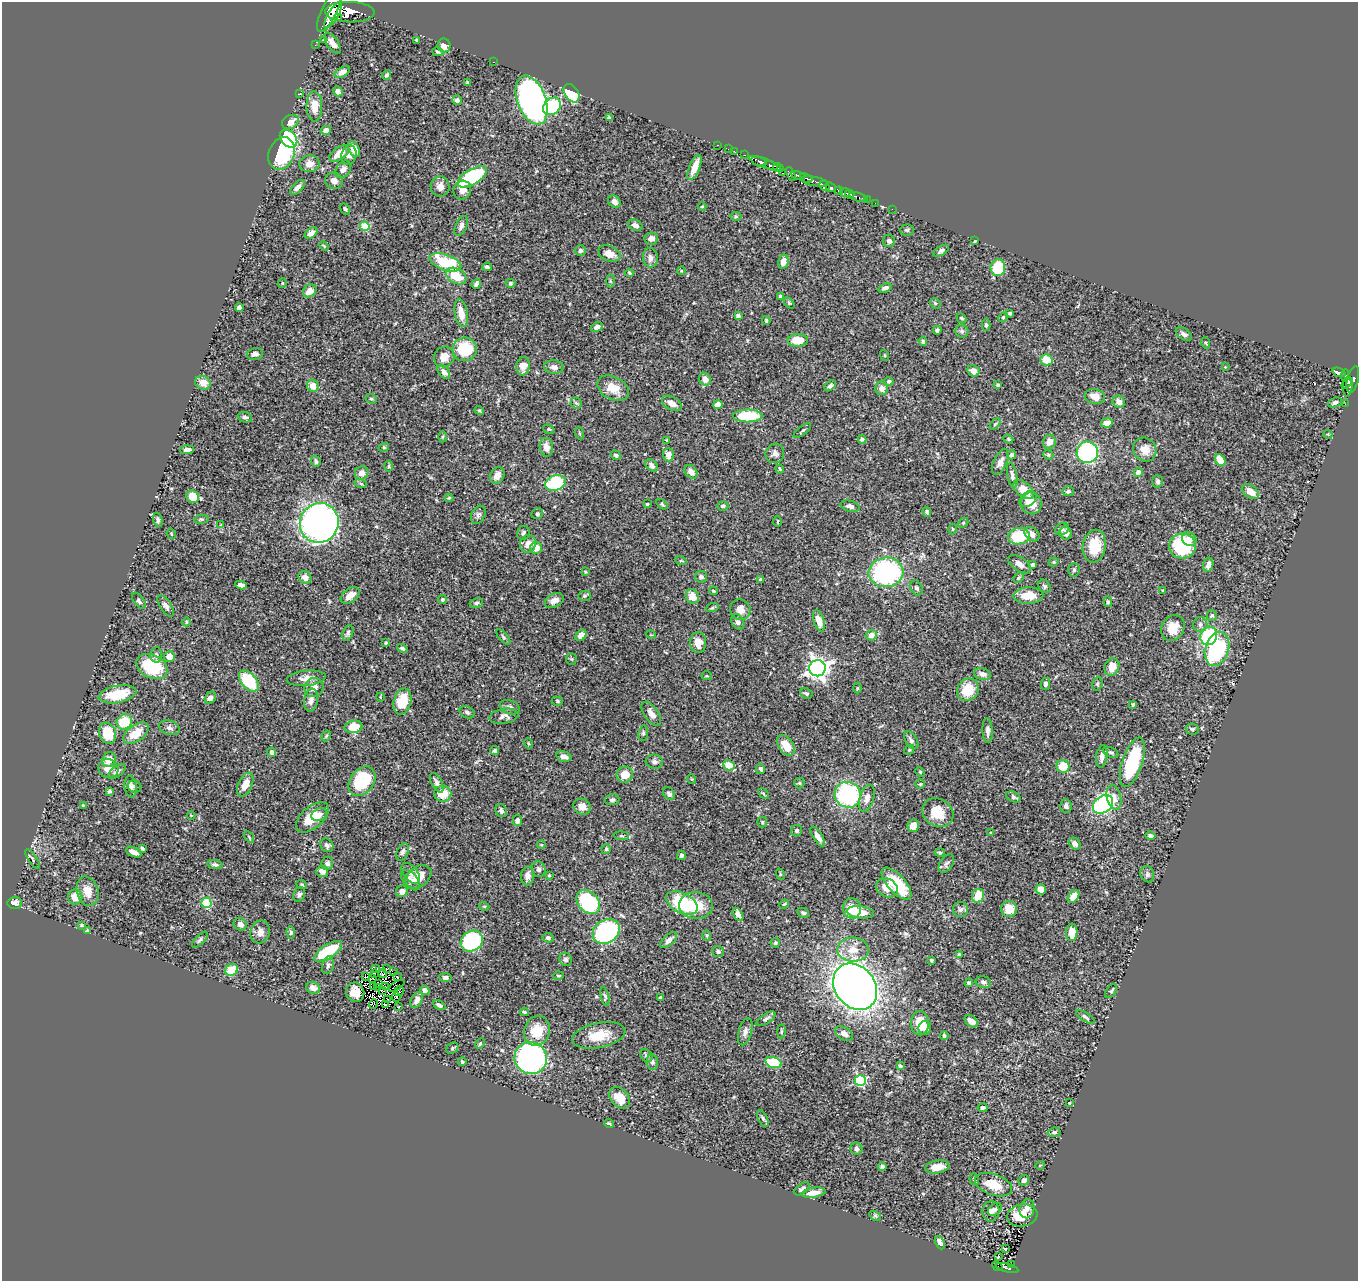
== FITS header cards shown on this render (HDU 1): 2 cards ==
NAXIS1  =                 1356
NAXIS2  =                 1279

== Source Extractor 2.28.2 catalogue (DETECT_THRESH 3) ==
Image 1356 x 1279 px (HDU 1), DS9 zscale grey, 1 PNG px = 1 image px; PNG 1360 x 1283 px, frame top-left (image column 1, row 1279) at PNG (2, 2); each listed source drawn as its Kron ellipse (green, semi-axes under 4 px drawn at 4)
Background 0.472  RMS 0.02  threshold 0.0599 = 3 sigma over >= 5 px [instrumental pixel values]
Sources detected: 491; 2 with non-positive FLUX_AUTO (blend fragments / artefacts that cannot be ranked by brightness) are neither listed nor drawn; the other 489 listed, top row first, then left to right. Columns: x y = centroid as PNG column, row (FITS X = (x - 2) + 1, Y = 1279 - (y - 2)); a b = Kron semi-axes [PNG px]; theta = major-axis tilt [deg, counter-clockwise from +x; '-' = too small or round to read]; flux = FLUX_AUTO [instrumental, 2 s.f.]
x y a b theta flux
330 9 25 7 65 2500
350 12 25 10 -2 2100
333 15 15 5 58 1300
338 18 4 2 - 140
323 40 4 2 - 1.4
417 40 3 3 - 2
333 43 12 5 -56 9.9
315 45 2 2 - 5.4
444 46 7 6 - 8.8
438 52 6 4 -16 1.9
494 62 3 2 - 7.5
342 72 8 5 32 6.5
387 75 5 3 - 2
467 82 3 2 - 1.3
338 91 5 4 - 6.7
571 93 10 6 -57 70
300 94 3 2 - 0.95
457 100 5 5 - 3.9
532 100 25 14 -70 660
314 106 15 8 -89 18
552 106 10 8 40 74
609 118 4 3 - 2.7
290 122 9 6 28 14
326 130 5 4 - 9.2
288 139 10 7 -46 170
717 145 3 2 - 12
354 149 8 5 -63 17
728 149 2 2 - 6.9
734 151 2 2 - 6.4
282 153 17 12 69 100
339 153 11 6 35 21
349 155 9 7 77 6.5
745 155 3 2 - 14
759 161 8 4 -18 180
763 163 15 4 -21 400
310 164 10 8 4 11
773 166 8 4 -20 320
694 167 13 5 67 16
778 168 5 2 - 88
343 169 9 7 54 8.2
783 173 4 3 - 70
791 174 7 4 -63 130
798 175 7 3 -16 230
472 177 17 7 31 98
806 178 6 3 -26 140
334 181 9 8 - 7
814 181 14 4 -10 200
440 186 10 9 - 10
824 186 5 4 - 530
297 187 9 4 44 6.3
831 187 5 3 - 220
462 190 9 8 - 8.9
839 191 4 3 - 270
845 193 5 4 - 260
850 194 5 3 - 190
858 197 9 3 -19 45
867 200 2 2 - 3.8
614 202 7 5 -48 7
875 203 2 2 - 6.6
702 207 4 3 - 1.1
345 209 6 4 -60 2.3
892 209 2 2 - 3.2
736 217 6 4 1 1.9
635 225 7 5 -24 5.8
365 226 5 4 - 52
461 226 11 5 66 5
907 230 7 5 3 2.4
311 233 7 4 40 8
651 238 7 6 - 6.2
889 241 6 6 - 4.2
975 241 3 2 - 1.2
324 246 6 3 -45 1.6
580 251 5 5 - 3.3
941 251 8 4 32 3.3
609 253 12 7 -21 13
650 258 10 7 -82 7.6
445 262 16 7 -19 79
783 262 7 5 78 8.9
487 267 4 4 - 3.3
998 268 8 7 - 54
681 271 4 3 - 0.96
629 273 4 3 - 1.7
456 276 11 7 -30 31
610 281 6 4 -88 1.7
282 283 5 4 - 1.4
510 283 5 4 - 1.9
476 284 5 3 - 3.1
885 288 7 4 21 4
310 291 7 6 - 14
780 296 4 4 - 1.9
789 303 6 4 -45 1.5
935 303 6 4 -45 1.7
239 308 4 4 - 4.7
461 313 14 6 -80 13
1010 313 3 3 - 1.8
738 316 4 4 - 3.2
1003 317 5 4 - 1.6
962 318 5 4 - 2
766 320 4 3 - 1.9
986 325 6 4 -90 2
597 327 6 4 27 5.7
937 330 4 4 - 2.6
962 331 6 6 - 3.2
1184 334 9 5 -33 4.9
798 340 10 6 3 27
923 341 4 4 - 2.3
1206 343 5 3 - 1.4
465 349 12 12 - 59
255 354 8 5 10 4.2
884 355 6 3 -71 1.1
444 357 10 10 - 13
1046 360 6 5 - 21
523 366 9 7 83 10
554 367 10 7 -6 6.1
1225 367 4 4 - 0.96
973 371 6 5 - 8.8
444 372 8 5 -51 5.9
1339 372 7 3 -22 99
1345 376 6 3 84 42
705 379 7 6 - 10
1353 379 13 5 76 240
889 381 4 4 - 3
203 383 8 6 -25 15
1347 383 7 3 41 190
998 385 4 3 - 1.9
313 386 6 5 - 13
830 386 7 4 40 3.6
1347 387 9 5 88 190
613 388 17 11 -26 20
882 388 7 6 - 7.6
1095 396 10 7 -15 13
371 399 6 4 -20 2
1119 402 6 5 - 7.4
1335 402 7 4 18 4.7
576 403 5 5 - 2.9
672 403 11 6 -29 9.2
1345 404 2 2 - 3.9
718 405 4 4 - 26
479 411 5 3 - 1.7
748 416 14 6 0 68
245 417 7 5 -15 3
1107 423 6 4 11 12
995 424 6 4 45 1.9
549 429 6 4 -22 2
802 431 10 3 38 2.1
579 433 6 4 -71 1.3
1328 434 4 4 - 1.2
443 437 5 3 - 1.5
862 439 4 4 - 3.8
1008 439 5 4 - 1.6
667 440 3 2 - 1.3
1049 442 7 6 - 10
384 447 5 3 - 1.4
546 447 9 6 -80 11
187 450 7 4 5 5.3
1145 450 12 11 - 15
1087 452 11 10 - 180
775 453 10 9 - 5.2
616 455 5 4 - 2.5
668 455 7 5 -88 8.8
1012 455 4 4 - 2.7
1048 455 5 4 - 1.8
1220 460 6 5 - 16
316 461 6 4 -72 3.1
1000 462 14 6 64 8.2
652 465 7 5 -44 5.4
389 466 5 3 - 1.4
780 469 4 3 - 1.3
691 472 7 5 -49 8.2
1138 472 4 4 - 14
362 473 7 6 - 8.5
1012 475 12 5 -79 5
497 476 8 7 - 9.7
1158 481 6 5 - 3.2
555 483 10 7 17 91
361 484 6 4 -20 2
1024 490 12 7 -42 18
1068 491 6 5 - 2.8
1251 492 9 6 -37 15
193 497 6 6 - 24
449 498 4 4 - 1.5
1028 499 9 6 37 9.3
1031 503 11 10 - 16
647 504 3 3 - 1.3
662 504 6 4 -33 2
723 506 5 5 - 3.2
850 506 10 5 -15 4.9
927 512 5 4 - 2.7
537 514 6 5 - 2.5
478 515 9 6 62 3.7
201 519 7 4 7 1.9
158 520 7 4 -75 3.6
777 521 6 3 89 1.1
319 523 20 19 - 740
963 523 6 4 45 1.7
221 525 4 3 - 1
953 529 5 3 - 1.2
1062 529 7 6 - 3.2
523 533 7 6 - 2.8
1066 533 6 6 - 6.8
171 534 5 4 - 1.3
1032 534 8 6 -42 8.6
1019 536 11 8 9 61
1189 539 7 6 - 9
528 544 9 7 66 12
1094 546 16 11 80 37
1182 546 13 12 - 99
536 548 6 6 - 16
681 561 6 3 -17 1.4
1054 562 5 4 - 1.8
1020 564 13 7 -35 8.3
1033 565 4 4 - 4.6
1208 565 7 5 76 7.3
1074 570 7 5 87 2.8
585 572 4 3 - 1.3
886 572 17 15 6 190
305 577 7 6 - 8
701 577 6 5 - 3.9
1018 578 6 4 43 2.2
761 580 4 3 - 4.3
241 585 6 4 -11 5.2
1045 586 7 5 -53 2.8
917 588 8 6 -59 3
1163 590 3 2 - 1.1
713 591 4 3 - 1.5
350 595 11 6 37 10
1028 595 15 8 2 22
584 596 6 5 - 2.2
692 596 7 6 - 17
442 600 4 4 - 2.4
139 601 9 5 -53 3.1
554 601 10 6 26 7.7
1108 602 5 4 - 2
476 603 7 5 17 2.4
166 606 12 5 -57 5.3
712 608 6 4 19 1.7
740 610 10 10 - 11
1212 615 5 5 - 2.5
819 621 11 5 -71 14
186 622 4 3 - 1.1
738 622 8 6 -58 4.6
1200 625 7 7 - 4.3
1173 628 13 11 60 20
348 633 8 5 69 3.1
581 635 6 5 - 9.8
651 635 5 3 - 1.1
871 635 5 5 - 7.9
1209 636 9 8 - 92
503 637 9 3 -49 2.3
386 643 4 3 - 1.9
698 643 10 8 88 14
402 648 5 4 - 2
1217 649 17 11 72 130
156 655 7 6 - 3
169 656 5 5 - 9.6
571 659 6 5 - 1.9
152 666 16 11 -27 68
1112 667 9 7 70 18
817 668 8 8 - 850
982 674 8 6 -15 6.7
707 676 5 3 - 1.1
306 678 19 7 6 11
249 681 12 7 -48 62
1045 684 6 4 77 3.4
1097 684 7 5 73 2.3
314 687 10 9 - 12
857 688 5 3 - 1.1
968 690 12 10 50 33
806 693 6 5 - 2.3
118 694 19 8 11 37
380 697 4 2 - 1
210 698 6 5 - 6.4
311 700 11 7 82 7.8
402 701 13 8 75 35
557 701 6 4 -18 1.9
1133 705 4 3 - 1.6
510 707 10 7 -22 5.1
467 712 8 5 -29 3.1
651 714 14 7 -54 9.3
504 716 15 7 9 6.6
124 722 8 7 - 49
353 727 9 6 12 25
169 728 11 7 -17 5.1
1192 729 6 5 - 2.4
988 730 12 5 -88 6.1
108 733 11 8 -71 32
136 733 14 8 36 23
643 733 7 5 82 2.4
326 736 6 3 60 1.8
911 740 10 5 -57 4.5
528 743 5 3 - 1.2
786 745 12 7 -54 25
909 750 5 4 - 1.8
495 751 5 4 - 2.5
272 752 5 4 - 4.4
1111 752 8 5 -25 2.7
564 756 8 5 -13 5.8
1102 757 11 5 81 7.8
109 759 7 6 - 14
654 762 9 7 -10 4.3
1132 762 26 10 72 100
729 765 6 5 - 29
1063 766 6 6 - 30
108 769 10 9 - 12
761 769 5 4 - 2.8
117 772 10 5 38 5.4
920 772 5 3 - 1.3
625 775 8 8 - 19
692 779 5 3 - 1.1
362 781 16 12 54 69
437 783 11 5 -62 5.3
799 783 5 5 - 1.9
920 784 5 5 - 1.8
245 785 13 7 65 15
135 786 7 6 - 2.8
131 787 11 6 -83 4.8
109 791 4 3 - 2.5
443 794 8 8 - 23
669 794 7 5 -50 3.2
763 794 6 4 -45 1.5
848 795 13 12 - 150
1013 797 8 5 -26 3.4
1114 797 13 7 -78 11
867 798 14 7 74 8.2
612 800 7 5 9 2.8
1103 804 11 8 38 190
83 805 3 3 - 1.1
1066 806 7 5 -84 3.4
582 807 9 7 -26 9.7
501 811 7 5 -62 4.3
938 813 16 14 -33 27
191 815 4 3 - 0.97
319 815 8 6 29 5.5
312 817 19 10 41 27
517 820 6 5 - 4.9
762 822 5 5 - 1.8
913 826 6 6 - 12
797 831 6 5 - 3
991 833 4 2 - 1
621 836 8 3 -5 1.5
1150 836 5 4 - 3.8
249 837 6 3 -55 1.5
818 837 11 4 -58 7
1075 844 7 5 -43 5.3
327 845 7 6 - 3.7
541 845 4 3 - 1
142 848 4 3 - 2
606 849 5 5 - 1.9
134 852 8 4 -25 8.3
403 852 9 5 68 4
940 852 5 3 - 1.4
681 855 5 3 - 3.3
33 859 11 3 -55 2.4
327 863 6 6 - 4.2
946 863 10 6 55 4.1
215 865 7 4 -11 3.3
539 869 8 6 -75 3.8
322 871 6 5 - 6.8
411 873 12 7 -53 5.5
780 874 6 3 -72 1.4
1147 874 8 6 -68 3.5
549 875 3 2 - 1.1
527 876 9 6 85 7.4
418 877 14 10 37 28
410 880 12 7 -48 7.1
896 884 20 9 -48 54
302 885 5 3 - 1.4
887 888 11 9 -25 14
1041 889 5 5 - 8.1
87 891 15 10 -75 16
402 891 6 5 - 8.6
299 895 8 5 69 3.5
978 896 7 6 - 27
1074 896 7 5 53 14
75 897 7 7 - 18
588 902 13 9 -45 130
15 903 7 6 - 7.2
206 903 5 5 - 72
682 903 17 10 -27 78
784 904 5 4 - 1.5
696 905 17 13 -3 31
484 906 5 3 - 1.3
852 908 10 9 - 25
960 909 7 7 - 3.6
1009 909 8 8 - 19
860 912 13 6 -6 22
803 913 6 4 -26 3
738 914 7 4 -58 6.8
240 924 7 6 - 6.7
82 925 4 3 - 1.5
88 931 4 4 - 1.7
606 931 14 11 35 150
260 932 12 9 78 8.7
291 932 6 4 -85 3
1072 932 9 5 88 16
707 935 5 4 - 1.8
548 938 5 4 - 3
200 940 10 4 46 2.9
669 940 10 5 43 6.7
472 941 11 10 - 170
775 943 5 4 - 2.2
853 950 16 12 -2 20
328 951 16 6 32 62
718 951 6 5 - 2.9
959 954 3 3 - 1.5
566 959 7 6 - 3.5
931 960 3 3 - 2.8
328 965 9 5 74 3.6
376 969 3 2 - 1.3
387 969 3 2 - 2.9
232 970 7 5 36 25
393 971 4 2 - 1.1
374 973 2 2 - 0.089
383 974 4 3 - 2.4
558 976 5 3 - 1.7
366 977 4 2 - 0.18
397 977 3 2 - 0.82
373 978 3 2 - 1.7
445 978 6 4 -7 4.1
983 982 8 5 -17 3.8
379 983 3 2 - 0.6
969 983 4 4 - 2.9
397 986 9 2 31 2.6
373 987 2 2 - 1.6
378 987 3 2 - 0.87
385 987 2 2 - 1
855 987 25 20 -52 1400
313 988 7 5 -25 8.8
425 990 5 4 - 7.8
383 991 3 2 - 1
399 991 5 2 - 1.5
1111 991 8 4 56 2.6
355 992 10 9 - 5.8
605 996 9 4 -75 2.7
396 997 5 3 - 2.1
661 998 4 3 - 4.9
387 1000 3 2 - 0.62
417 1000 8 5 63 6.2
373 1004 5 3 - 2.3
385 1005 3 2 - 1.9
439 1005 6 4 -30 3.9
398 1007 3 2 - 0.7
524 1012 4 4 - 1.9
1085 1017 11 4 -33 3.2
766 1019 11 5 34 3.6
971 1021 7 5 -38 9
920 1023 12 9 -89 26
925 1028 7 6 - 6.9
537 1031 15 12 69 32
781 1031 7 3 82 1.7
745 1032 14 6 73 6
844 1034 10 6 -30 6.5
599 1035 27 12 12 30
944 1036 4 3 - 2.3
480 1044 6 3 62 1.7
452 1048 6 5 - 2.5
646 1056 7 5 -51 3.3
531 1058 16 16 - 350
462 1062 4 4 - 1.9
652 1062 7 6 - 2.8
773 1063 8 5 -18 56
900 1066 4 3 - 1.9
860 1080 5 5 - 130
620 1098 12 8 -47 20
1069 1103 3 3 - 1.1
983 1108 5 4 - 3.3
763 1119 9 5 -63 2.6
609 1123 5 3 - 1.8
1054 1132 6 4 7 2.9
856 1149 6 6 - 5.2
1040 1165 4 3 - 0.97
882 1166 4 4 - 2.7
937 1167 12 6 9 13
974 1179 6 3 -72 2.1
1024 1180 6 5 - 4.4
993 1185 19 10 -19 25
802 1189 9 5 38 4.1
814 1193 12 5 8 14
995 1209 8 5 36 3.4
1027 1209 9 7 80 8.5
991 1211 10 8 84 5.3
1022 1215 15 11 8 28
875 1216 6 4 -29 1.9
940 1243 7 4 -63 7.7
1005 1249 3 2 - 0.91
999 1256 3 2 - 2.4
1011 1264 3 2 - 7.7
997 1266 5 2 - 9.9
1007 1268 11 4 -14 92
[2 non-positive-flux detections neither listed nor drawn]